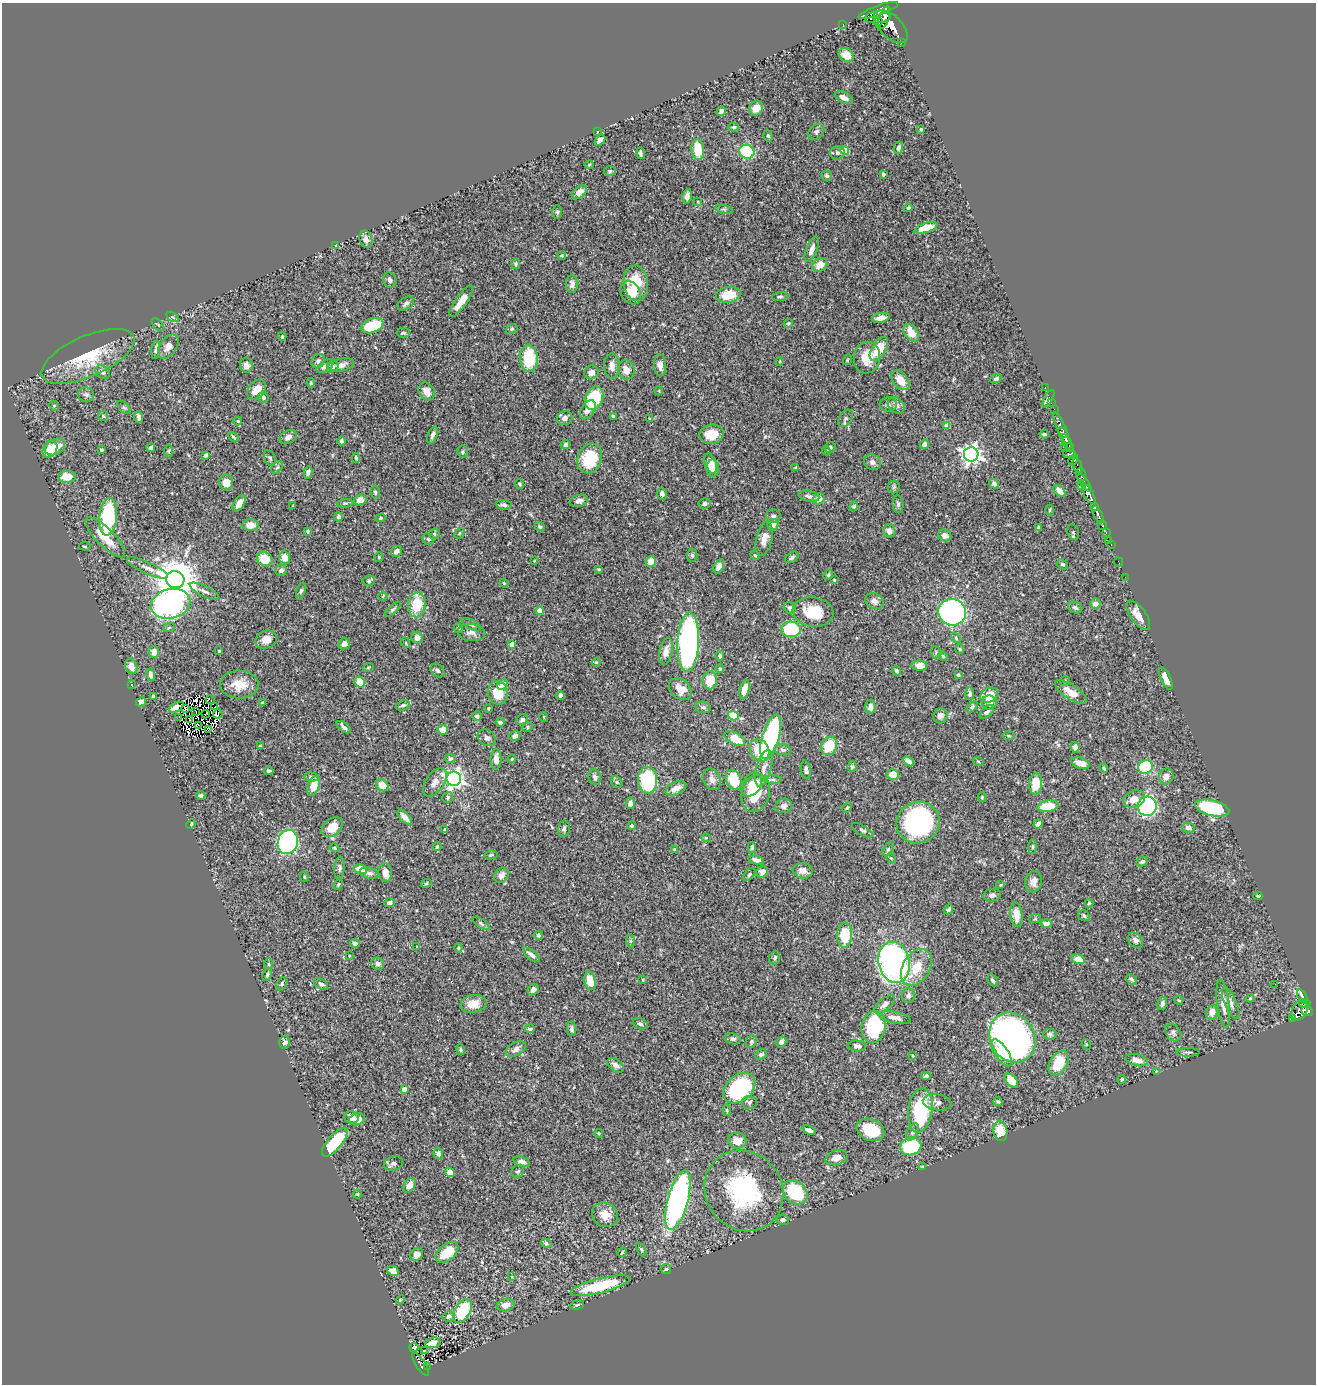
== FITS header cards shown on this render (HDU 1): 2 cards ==
NAXIS1  =                 1314
NAXIS2  =                 1382

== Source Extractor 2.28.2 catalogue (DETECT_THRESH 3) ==
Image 1314 x 1382 px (HDU 1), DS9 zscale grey, 1 PNG px = 1 image px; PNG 1318 x 1386 px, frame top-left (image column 1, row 1382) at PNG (2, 3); each listed source drawn as its Kron ellipse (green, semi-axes under 4 px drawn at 4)
Background 0.479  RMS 0.018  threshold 0.0538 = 3 sigma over >= 5 px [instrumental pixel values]
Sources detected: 505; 3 with non-positive FLUX_AUTO (blend fragments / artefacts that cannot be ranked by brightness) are neither listed nor drawn; of the other 502, the 500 brightest by FLUX_AUTO listed and drawn (2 fainter detections omitted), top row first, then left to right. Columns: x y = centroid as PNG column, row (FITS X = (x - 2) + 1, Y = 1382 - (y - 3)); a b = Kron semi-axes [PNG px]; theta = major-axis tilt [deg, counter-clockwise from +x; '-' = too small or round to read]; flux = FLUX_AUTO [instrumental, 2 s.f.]
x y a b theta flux
878 10 21 5 20 2200
878 17 13 6 7 1600
884 18 12 5 70 1400
878 22 3 3 - 210
843 24 2 2 - 5.8
891 27 21 11 -45 2600
901 42 3 2 - 27
846 55 8 6 -33 14
844 98 10 5 -26 7.1
756 108 7 6 - 12
721 111 5 3 - 3.6
734 127 5 4 - 1.9
921 129 3 3 - 1.3
598 131 3 2 - 1.5
816 132 9 7 45 3.3
768 136 6 4 -73 2
600 140 6 4 50 5.2
898 148 6 4 75 3.7
698 150 10 6 -82 32
845 151 4 4 - 39
747 152 8 6 -27 100
640 153 5 3 - 2.8
837 153 7 6 - 3.6
589 165 4 4 - 1.3
610 171 6 4 -1 2
883 174 4 3 - 2
827 176 5 5 - 2.6
579 192 9 5 39 9
687 196 7 4 82 5.7
698 202 4 2 - 0.85
908 208 4 4 - 2
724 209 9 3 -13 2.2
557 212 6 4 89 2.1
926 228 12 5 16 22
366 239 9 6 -74 6.6
336 245 3 3 - 0.68
812 249 13 5 69 7.4
562 256 4 3 - 0.99
516 264 5 4 - 2.5
820 265 8 6 35 12
390 280 8 6 -70 5.1
636 283 18 12 -82 31
572 284 9 6 85 5.3
631 293 12 9 -59 24
728 295 12 8 8 29
780 296 8 4 4 2.7
461 301 19 5 55 18
406 303 9 6 35 3.6
172 317 7 4 -35 2
881 318 9 4 12 9.6
788 323 5 4 - 1.5
158 325 8 3 -47 1.2
372 326 11 7 20 48
512 329 6 4 22 1.9
403 333 6 5 - 2.5
911 333 10 6 -54 16
282 336 4 3 - 1.1
168 347 13 8 55 9.2
879 349 13 7 59 25
156 350 9 4 83 3.8
88 356 50 20 24 68
529 358 14 8 -85 57
867 358 16 13 81 26
847 360 5 3 - 1.1
318 361 7 6 - 3.5
780 361 4 3 - 1.2
246 365 8 6 -82 5.6
341 365 13 6 12 6.7
660 365 11 6 -85 7.3
325 366 10 5 35 4.7
333 366 6 5 - 2.4
612 366 12 8 -88 7.7
626 370 10 8 -75 10
103 372 8 6 -46 3.6
591 372 7 6 - 7
996 379 6 4 26 2.4
900 380 11 7 -52 18
311 383 5 4 - 1.4
1045 387 2 2 - 5.5
257 390 11 8 51 16
427 391 9 7 -58 11
659 391 4 3 - 0.84
86 395 8 7 - 3.7
263 397 6 5 - 2.2
594 398 12 8 68 59
1048 398 9 3 60 12
1051 403 2 2 - 5.6
888 404 8 7 - 4
896 405 9 7 -42 5.7
54 406 5 4 - 1.8
124 407 8 5 -44 2.3
1054 409 2 2 - 11
588 410 10 6 60 11
103 416 5 5 - 1.6
613 416 4 4 - 1.6
138 417 6 3 -85 3.7
565 418 8 7 - 5.8
846 418 9 6 57 3.2
650 419 4 2 - 1.1
238 421 4 3 - 1.4
947 426 4 4 - 12
1061 428 17 3 -66 330
1063 433 6 4 -46 580
712 434 12 9 12 22
1044 434 4 3 - 2.2
433 435 9 5 69 4.2
233 437 5 3 - 1.5
288 437 9 6 32 5.1
341 441 4 4 - 2.4
1067 441 8 3 -59 370
924 444 5 4 - 5.7
565 445 5 4 - 2.9
55 447 11 7 28 24
830 447 6 5 - 3.3
1065 447 2 2 - 5
1070 447 5 2 - 160
151 448 4 4 - 2.6
50 449 9 6 59 14
101 450 4 3 - 1.2
169 451 6 4 89 1.5
826 451 4 3 - 1.3
463 452 6 5 - 2.3
971 454 7 7 - 630
1069 454 6 4 -14 190
206 455 4 3 - 1.7
270 458 8 5 -66 2.6
356 458 5 3 - 1.8
590 458 15 12 69 49
1073 460 6 4 59 190
872 462 9 7 -22 5
710 463 10 6 -71 15
1077 466 7 3 -68 130
277 467 7 5 52 2.2
713 468 9 6 -89 11
796 468 3 3 - 1.8
308 472 6 4 77 4.4
1081 475 7 5 -79 250
67 476 9 6 0 15
226 482 8 7 - 12
1084 483 10 3 -52 190
519 484 4 3 - 1.5
994 484 5 4 - 3.5
1081 486 2 2 - 25
894 487 6 6 - 1.9
1059 491 7 4 -43 8.4
375 492 7 4 -81 2.2
662 494 6 5 - 4.2
1089 494 11 4 -61 1200
809 496 10 5 -11 4.5
819 499 6 5 - 9.5
360 500 6 5 - 10
579 501 9 6 13 6.1
239 503 9 5 57 8.3
345 503 8 4 7 1.7
705 504 6 5 - 2.5
898 504 9 5 -84 3
504 505 8 4 -6 3.4
293 506 3 2 - 0.96
854 506 5 4 - 2.1
1094 506 4 3 - 280
1050 510 5 3 - 1.3
1098 515 9 3 -65 600
773 516 7 6 - 3.8
108 517 19 9 83 120
339 517 4 4 - 4.2
381 518 5 4 - 1.9
250 525 8 6 2 14
773 525 6 5 - 8.2
1102 525 5 3 - 43
540 527 5 4 - 2
1038 528 4 3 - 1.5
308 531 3 3 - 2.1
889 531 7 6 - 6.2
1073 532 8 5 -77 2.4
1106 532 3 2 - 38
459 533 5 3 - 1.1
434 534 5 5 - 2.5
945 535 7 5 -28 6.4
105 537 26 9 -45 24
428 539 6 5 - 3.1
764 539 17 8 78 12
1109 541 3 2 - 15
1111 545 3 2 - 11
85 546 5 3 - 1.2
397 551 6 5 - 5.6
692 555 6 5 - 2.8
755 555 5 4 - 1.4
379 557 5 4 - 1.4
792 557 7 5 33 2.8
285 558 6 5 - 12
265 559 8 6 -38 22
534 561 3 3 - 0.92
651 561 5 5 - 15
1118 562 5 2 - 8.7
1063 564 6 4 -39 2.4
719 566 7 4 63 8.1
148 568 22 5 -24 8
599 569 3 3 - 1.2
281 570 6 5 - 4.2
828 575 5 4 - 1.9
1125 577 2 2 - 4.8
175 580 9 8 - 4100
834 580 3 2 - 1
369 581 6 5 - 2.4
504 583 4 3 - 1
204 591 16 5 -26 5.2
301 591 9 4 71 2.2
383 596 4 3 - 1.1
874 601 10 7 -28 6.3
170 604 20 14 14 270
1095 604 5 5 - 6.5
417 605 13 8 84 36
790 608 6 5 - 2.9
1075 608 7 5 -24 2.8
393 609 10 3 42 2.3
540 611 4 4 - 27
813 612 20 15 -8 35
952 612 14 13 - 280
1138 615 17 7 -54 14
471 625 11 5 -29 2.8
169 627 6 3 21 1.3
458 628 5 4 - 1.7
791 629 10 7 -3 78
471 633 14 8 -5 7.6
417 638 6 5 - 8.2
956 638 6 3 -47 1.5
266 640 11 8 24 9.6
688 642 30 10 87 420
406 643 5 3 - 1.2
344 644 6 5 - 6.5
512 644 4 4 - 13
960 649 5 4 - 1.4
219 651 3 2 - 0.97
666 651 14 6 79 9
154 652 6 5 - 9.7
936 653 6 5 - 1.8
720 656 5 4 - 3.5
943 656 5 4 - 1.3
596 662 4 4 - 1.3
131 666 8 6 -69 11
919 666 8 5 -4 11
368 668 5 3 - 1.1
720 669 4 4 - 1.4
437 670 8 5 -45 2.6
897 671 5 4 - 3.4
151 675 6 4 -75 5.8
958 675 4 3 - 1.5
1166 679 12 5 -66 9.9
710 680 9 7 86 25
1065 681 5 4 - 1.7
360 682 5 5 - 25
502 684 5 4 - 7.2
132 685 4 2 - 0.74
239 685 19 14 -2 22
680 689 12 9 -40 13
744 689 10 4 76 15
1071 692 18 7 -34 16
498 693 12 10 -80 28
970 694 6 4 84 3.4
560 695 4 4 - 3.7
989 695 9 7 25 17
153 696 4 3 - 2
210 700 5 2 - 2.6
141 702 5 4 - 7.6
989 702 7 7 - 7.5
263 703 3 3 - 3.9
403 705 7 5 21 3.2
176 707 8 4 28 2
215 707 3 2 - 0.73
703 707 8 5 -8 2.5
870 707 7 5 86 4.9
972 707 6 4 46 2.7
488 708 4 2 - 1.1
185 709 4 2 - 2.9
196 712 3 2 - 1
987 712 8 5 43 3.6
206 714 4 2 - 0.95
218 714 5 3 - 2.2
477 716 5 5 - 4
733 716 6 4 -19 52
940 716 7 7 - 5.7
179 717 2 2 - 2.3
544 717 5 3 - 0.95
189 719 2 2 - 1.6
522 720 6 5 - 3.2
500 722 4 4 - 3.3
199 725 3 2 - 1.8
344 727 8 4 -38 4
528 727 5 4 - 1.8
208 730 4 2 - 0.79
443 730 5 5 - 14
515 736 6 5 - 5.2
1008 736 6 3 -9 1.5
771 737 23 8 73 190
487 738 10 7 -34 4.4
735 738 11 6 -27 25
260 746 3 3 - 1.4
829 746 9 7 64 37
1075 747 5 4 - 5.7
759 750 12 9 -63 34
783 750 8 5 -10 2.7
450 759 5 4 - 2.3
496 759 10 5 89 10
512 759 4 3 - 1.2
909 761 6 4 -40 6.2
978 761 5 3 - 1.1
1081 763 9 5 -19 15
852 767 5 5 - 2.2
1145 767 7 6 - 90
764 768 18 7 75 12
1104 768 5 3 - 2.3
806 770 9 5 -82 4
269 771 4 3 - 1.9
893 775 6 5 - 15
1166 776 8 7 - 7.7
311 777 7 4 -8 2.9
595 777 8 6 -71 4.5
454 779 7 7 - 540
712 779 11 8 -66 7.9
648 780 13 9 -86 110
734 780 10 7 -66 41
773 780 8 4 0 2.5
435 782 16 9 54 9.1
617 782 6 5 - 1.9
1036 784 10 6 86 26
382 785 7 5 -40 16
752 785 13 9 59 15
314 786 10 6 70 19
676 788 11 6 26 9.5
756 793 19 14 73 44
201 795 4 4 - 3
448 797 5 5 - 2.2
982 797 4 4 - 1.3
1134 799 11 8 24 13
630 803 5 4 - 4.8
784 806 8 7 - 5.1
1048 806 11 5 7 32
1147 806 10 9 - 230
847 808 5 4 - 1.8
1212 808 17 7 -14 99
405 817 9 4 -45 8.2
918 822 22 20 32 230
191 824 5 4 - 1.5
1038 824 5 4 - 4.7
631 826 4 4 - 1.6
332 827 12 8 38 23
1188 828 6 5 - 5.2
564 829 8 6 77 2.7
445 830 3 3 - 1.3
862 830 11 5 -29 3.2
706 838 4 4 - 1.5
288 842 12 10 74 230
437 847 5 3 - 1.7
752 847 5 3 - 2
1033 847 7 3 88 1.8
334 848 5 4 - 1.3
675 849 4 4 - 1.3
888 849 7 5 62 2.5
491 855 6 4 10 1.9
891 858 5 3 - 1.2
756 860 8 4 -12 6.8
1142 861 6 4 25 3.4
340 868 11 5 84 3.1
360 869 6 4 -16 23
803 871 10 7 -8 8
385 872 9 6 -83 10
762 872 6 5 - 5.2
369 873 9 5 -15 4.1
749 874 7 4 48 2.2
501 875 8 6 57 6.4
304 877 5 3 - 1.3
1033 882 11 8 79 7.8
426 883 5 4 - 1.4
338 884 5 3 - 1.4
1001 885 4 3 - 1.4
992 895 9 6 15 4.6
1258 896 4 3 - 1.6
389 903 5 4 - 3.4
1089 903 4 4 - 1.5
948 909 5 3 - 2.6
1016 915 12 6 -83 16
1084 916 6 5 - 2.4
1035 919 6 4 18 1.2
481 923 9 4 -35 2.6
1046 923 6 4 0 5.3
539 935 4 3 - 2.7
845 935 12 7 88 46
1135 940 8 6 -48 4.6
631 941 7 4 -90 2.2
355 943 5 4 - 3.4
417 947 3 3 - 0.91
458 948 4 4 - 1.1
532 955 10 4 -38 5.8
349 956 3 2 - 0.94
775 958 7 5 70 3.3
1078 959 7 4 -15 14
894 962 21 15 -77 420
268 964 5 3 - 1.6
378 964 6 6 - 4.9
916 967 20 13 59 27
267 975 7 3 65 2.3
1132 979 6 4 -44 2.2
643 980 3 2 - 0.94
992 980 6 4 -54 2.3
590 981 9 5 -78 28
282 984 7 5 55 2.1
321 984 8 4 -33 2.7
1275 984 3 2 - 5.1
533 990 6 5 - 5.7
909 995 7 6 - 3.9
1302 997 8 3 -57 130
1250 998 4 3 - 1.2
1179 1000 4 3 - 1.3
1162 1003 7 4 76 3.1
1231 1003 17 6 -66 7.1
1304 1003 6 2 4 67
473 1004 13 9 9 14
885 1004 12 6 41 5.1
1223 1004 24 6 -82 12
1300 1010 11 7 57 400
1307 1011 6 4 -22 270
1212 1012 7 6 - 11
895 1017 16 5 -11 6.9
1292 1019 3 3 - 19
640 1024 7 5 -19 3.1
873 1027 16 12 82 97
530 1029 5 4 - 2.7
572 1029 7 4 -85 3
1173 1032 9 7 -60 4
1050 1034 7 5 -4 2.5
1012 1037 26 22 -59 490
733 1039 8 5 -13 3.4
285 1042 6 5 - 3.7
751 1042 6 5 - 2.2
781 1042 6 4 57 4.8
1086 1044 5 3 - 1.1
857 1046 9 5 -4 4.6
516 1049 11 6 30 7
461 1050 5 3 - 1.5
1188 1052 11 3 0 2.5
1002 1053 15 6 -56 20
761 1055 6 5 - 3.1
913 1056 3 2 - 1.1
1137 1060 11 6 -14 9.6
1058 1063 13 8 60 47
616 1065 9 6 -35 4.7
1157 1071 4 3 - 1.2
926 1076 5 3 - 2.2
1122 1079 4 4 - 2.1
1011 1080 8 5 -45 22
739 1088 18 13 41 150
404 1089 4 4 - 9.4
749 1102 7 6 - 3.9
937 1102 14 8 -7 6.2
998 1102 4 3 - 2.1
727 1110 6 4 -82 1.6
920 1110 22 12 82 93
351 1118 7 6 - 6.9
357 1119 8 6 13 8.7
809 1130 7 3 -22 4.8
870 1130 14 10 -24 51
1000 1131 10 7 -79 35
912 1132 9 5 64 3.5
598 1133 4 3 - 1.2
737 1141 9 8 - 11
335 1142 18 7 49 60
911 1146 11 8 17 77
438 1154 6 4 -71 3
836 1158 11 7 17 8.5
522 1162 8 5 -19 4.6
394 1163 10 7 17 4.3
922 1166 3 2 - 1.1
518 1171 7 6 - 2.3
450 1172 5 4 - 9.9
409 1185 8 5 54 7.2
744 1191 42 38 -51 130
795 1192 13 10 -44 75
357 1194 4 4 - 1.1
678 1200 30 10 75 330
605 1215 13 12 - 15
783 1220 6 5 - 3.9
546 1243 5 4 - 2.9
641 1249 7 4 -63 1.8
622 1252 5 2 - 1.1
447 1253 13 8 39 31
417 1255 7 6 - 6.4
666 1269 5 5 - 1.5
393 1271 6 4 -26 7.4
512 1277 4 2 - 0.83
600 1286 31 7 14 71
400 1300 5 4 - 1.2
506 1305 9 6 12 9.5
577 1305 7 4 16 2.4
462 1311 13 7 59 72
448 1316 6 5 - 3.7
433 1343 8 5 15 11
414 1347 4 3 - 1.1
424 1351 3 2 - 1.3
420 1364 13 4 -57 91
427 1366 2 2 - 3.1
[2 fainter detections neither listed nor drawn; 3 non-positive-flux detections neither listed nor drawn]